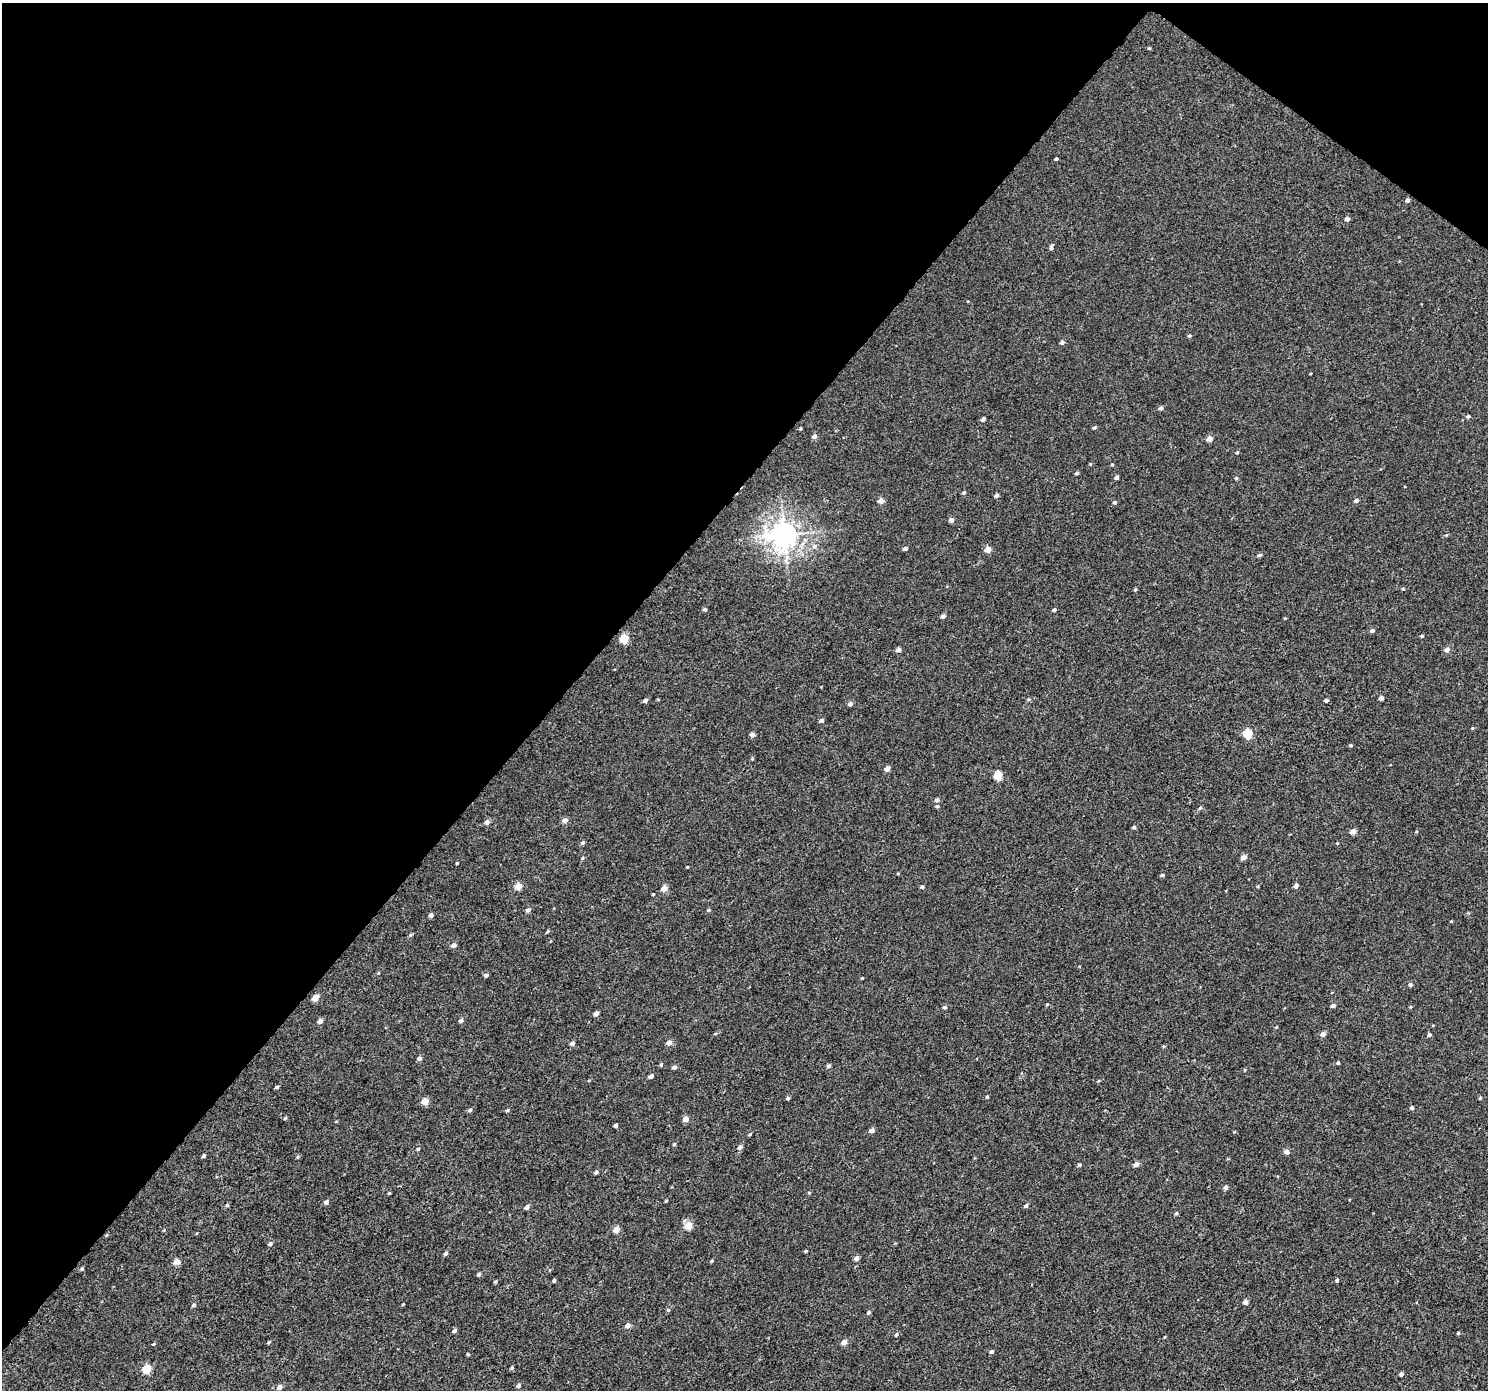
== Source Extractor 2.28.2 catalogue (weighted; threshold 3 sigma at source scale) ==
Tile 2 of 4 x 4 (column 2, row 1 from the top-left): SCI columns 1525-3010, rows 4389-5776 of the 6026 x 6065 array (HDU 1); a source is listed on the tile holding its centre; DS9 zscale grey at full resolution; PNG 1490 x 1392 px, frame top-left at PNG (2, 3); no overlay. Shown black and unused: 40% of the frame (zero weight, under 3 of 4 exposures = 5% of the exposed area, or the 3 px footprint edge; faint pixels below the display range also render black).
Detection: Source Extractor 2.28.2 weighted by HDU 2 'WHT'; one run over the whole footprint, this tile lists its part. Background 0.00277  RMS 0.0022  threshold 0.00975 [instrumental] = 3 sigma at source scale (4.5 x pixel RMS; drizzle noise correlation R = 1.50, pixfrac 1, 0.0396/0.0396 arcsec/px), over >= 5 px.
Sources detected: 167; all 167 listed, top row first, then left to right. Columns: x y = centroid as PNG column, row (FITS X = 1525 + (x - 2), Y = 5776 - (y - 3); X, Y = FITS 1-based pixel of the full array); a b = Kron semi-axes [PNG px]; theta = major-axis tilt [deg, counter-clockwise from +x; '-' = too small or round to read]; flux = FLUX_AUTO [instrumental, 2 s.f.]
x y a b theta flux
1149 48 4 3 - 0.2
1056 159 4 3 - 0.3
1407 200 5 4 - 0.51
1347 219 5 5 - 0.77
1051 247 7 4 79 0.39
1189 336 4 4 - 0.32
1062 342 5 4 - 0.52
1161 408 5 4 - 0.55
1468 416 5 4 - 0.34
983 419 5 4 - 0.54
1094 428 5 4 - 0.34
800 429 5 3 - 0.2
814 436 5 5 - 0.84
1210 439 5 4 - 1.8
1237 452 4 4 - 0.22
1090 464 4 3 - 0.19
1112 464 5 3 - 0.2
1077 473 4 3 - 0.34
1117 477 4 4 - 0.61
1236 478 5 4 - 0.24
964 492 5 4 - 0.34
996 495 4 4 - 0.72
881 501 5 4 - 1.7
1356 501 5 4 - 0.58
1115 502 5 4 - 0.42
951 520 5 5 - 0.73
784 535 8 8 - 210
814 546 7 5 22 0.58
905 548 5 4 - 0.61
988 550 5 4 - 2.4
1259 555 7 4 20 0.32
1403 589 4 3 - 0.23
705 609 4 4 - 0.34
1054 610 4 3 - 0.4
943 616 4 4 - 0.81
1285 618 4 3 - 0.18
1372 631 5 4 - 0.52
1422 636 4 3 - 0.28
624 639 5 5 - 6.1
899 650 5 4 - 0.9
1447 650 5 5 - 1.2
1381 698 4 4 - 0.84
1028 699 6 5 - 0.33
646 700 5 4 - 0.55
1326 700 4 3 - 0.58
850 704 5 4 - 0.66
821 721 5 4 - 0.53
1472 728 4 4 - 0.21
752 734 4 4 - 0.84
1247 734 5 5 - 8.2
1351 745 4 3 - 0.26
752 759 4 4 - 0.25
887 769 4 4 - 1.3
998 776 5 5 - 6.1
937 800 5 5 - 0.5
937 806 5 4 - 0.34
1200 808 5 4 - 0.31
565 820 5 5 - 1.3
487 822 6 5 - 0.85
1134 827 5 4 - 0.36
1353 831 5 4 - 1.6
583 843 5 5 - 0.4
1337 843 4 3 - 0.16
1244 857 5 4 - 1.2
582 858 5 4 - 0.27
457 863 3 3 - 0.19
687 867 3 3 - 0.16
1162 875 4 3 - 0.37
518 886 5 4 - 3.1
1258 886 5 3 - 0.17
1296 886 5 4 - 0.6
922 887 4 4 - 0.32
664 888 5 4 - 2.1
653 894 3 2 - 0.16
528 910 6 5 - 0.54
709 910 5 4 - 0.24
431 915 4 4 - 0.79
548 931 5 3 - 0.26
411 935 6 4 22 0.28
454 945 5 4 - 0.97
486 975 4 4 - 0.59
862 978 4 3 - 0.16
1410 984 5 4 - 0.51
315 998 5 4 - 2.7
1047 1004 4 3 - 0.23
1333 1006 4 4 - 0.66
944 1007 5 4 - 0.41
596 1014 4 4 - 0.98
320 1021 5 4 - 1
461 1021 5 4 - 0.6
1276 1027 4 3 - 0.17
715 1034 5 3 - 0.22
1323 1034 4 4 - 1.1
1429 1035 4 4 - 0.44
669 1042 5 4 - 1.5
572 1043 5 4 - 0.65
419 1058 5 4 - 0.73
1338 1063 4 3 - 0.36
661 1064 5 4 - 0.29
828 1066 5 4 - 0.42
674 1067 5 4 - 0.58
651 1076 5 4 - 0.74
1098 1081 4 3 - 0.2
277 1087 4 3 - 0.4
987 1097 4 3 - 0.25
788 1098 4 3 - 0.43
1480 1098 4 3 - 0.25
425 1101 5 4 - 2.8
1412 1108 4 4 - 0.49
470 1110 5 4 - 0.46
507 1110 5 4 - 0.35
285 1118 4 4 - 0.26
686 1119 5 4 - 1.7
616 1125 4 3 - 0.47
872 1130 5 4 - 0.92
1234 1132 4 3 - 0.15
750 1134 4 3 - 0.25
674 1144 5 4 - 0.24
740 1147 5 5 - 0.8
418 1149 4 3 - 0.3
1286 1152 5 5 - 1.1
204 1156 4 3 - 0.48
297 1157 5 3 - 0.25
1136 1164 5 5 - 0.92
1079 1165 4 4 - 0.37
596 1172 4 4 - 0.51
1226 1187 5 4 - 0.62
389 1193 4 3 - 0.24
809 1193 5 3 - 0.19
666 1201 3 3 - 0.25
326 1202 4 4 - 0.82
227 1205 4 4 - 0.31
1026 1206 5 4 - 0.39
527 1207 4 4 - 0.79
1176 1213 5 4 - 0.28
688 1225 5 5 - 4.1
616 1230 5 4 - 1.9
270 1244 5 5 - 0.48
805 1251 4 3 - 0.25
445 1253 4 4 - 0.51
856 1258 5 5 - 0.94
177 1261 5 4 - 2
711 1261 5 3 - 0.26
82 1269 5 4 - 0.3
479 1274 4 4 - 0.39
1337 1280 4 3 - 0.4
495 1281 4 3 - 0.27
554 1281 4 3 - 0.32
1245 1302 4 4 - 1.1
193 1305 5 4 - 0.41
668 1310 5 5 - 0.3
868 1312 5 4 - 0.34
628 1325 5 4 - 1.2
454 1331 4 4 - 0.65
1458 1333 4 4 - 0.26
896 1335 5 4 - 0.32
1164 1337 4 3 - 0.17
269 1342 4 3 - 0.29
844 1342 5 4 - 1.4
153 1344 5 3 - 0.18
991 1351 5 4 - 0.47
468 1354 4 3 - 0.21
512 1368 5 4 - 0.28
147 1369 5 4 - 5.9
1401 1374 4 4 - 0.55
518 1386 5 4 - 0.6
279 1387 5 4 - 0.89